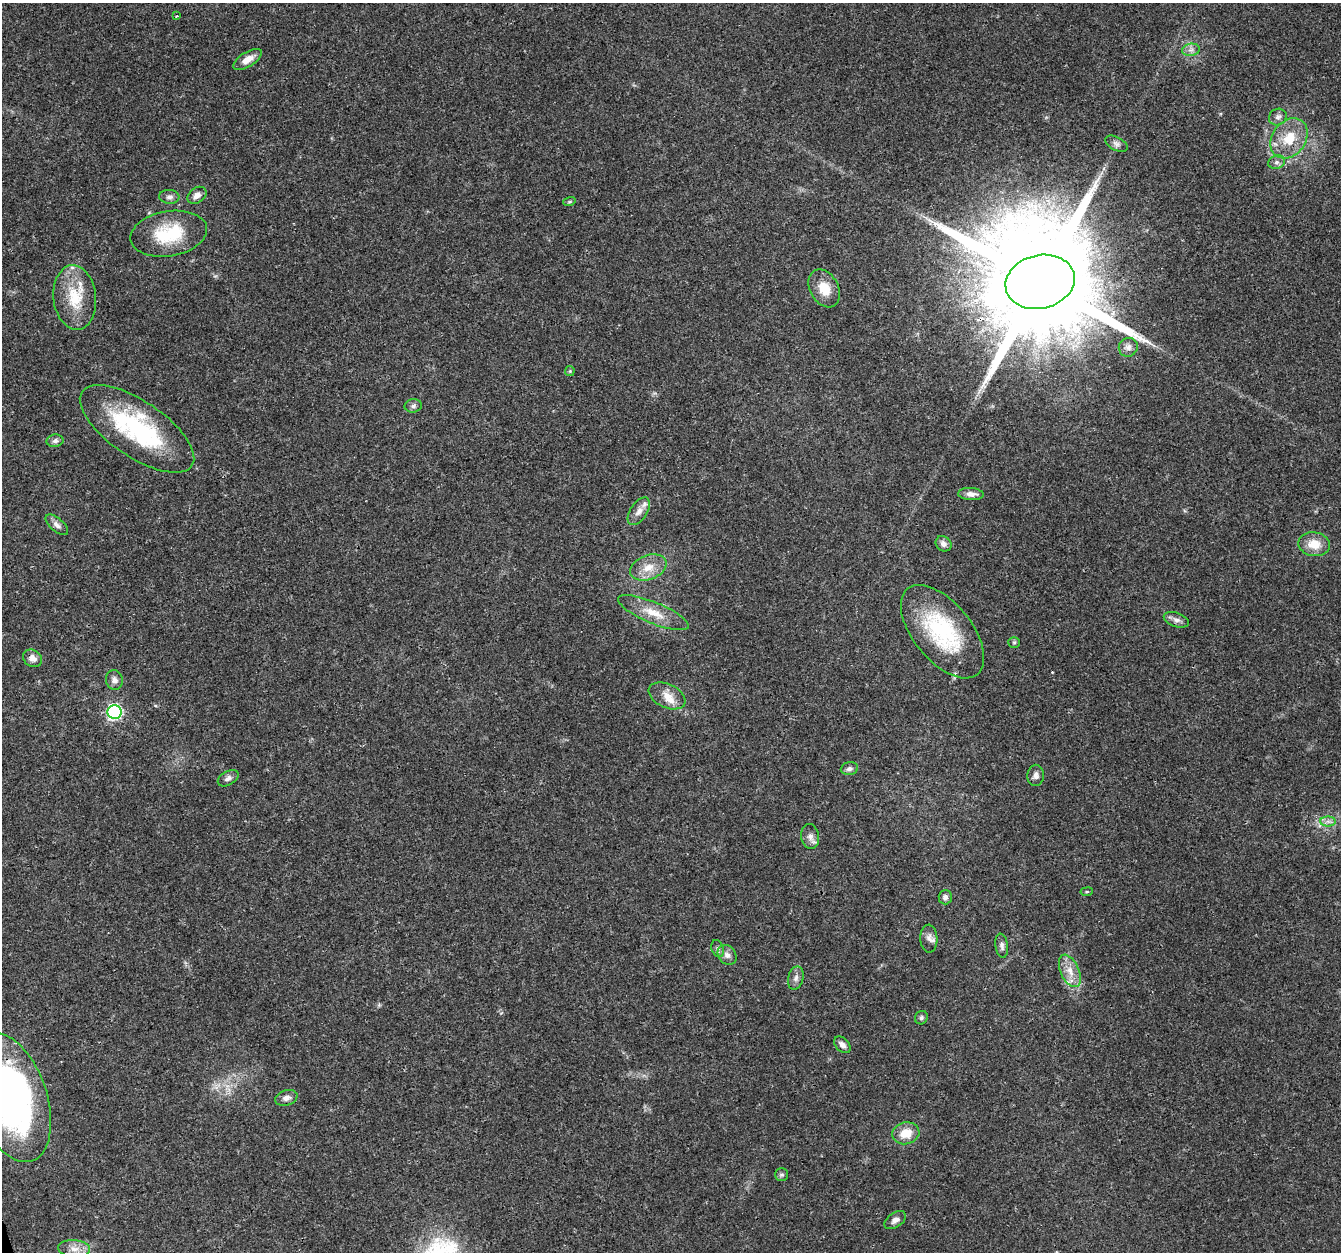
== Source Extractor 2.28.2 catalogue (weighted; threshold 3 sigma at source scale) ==
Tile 7 of 4 x 4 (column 3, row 2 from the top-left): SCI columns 2680-4018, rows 2618-3867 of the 5358 x 5181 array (HDU 1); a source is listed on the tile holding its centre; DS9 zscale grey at full resolution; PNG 1343 x 1254 px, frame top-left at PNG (2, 3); each listed source drawn as its Kron ellipse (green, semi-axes under 4 px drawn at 4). Shown black and unused: <1% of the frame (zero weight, under 3 of 4 exposures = <1% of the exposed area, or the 3 px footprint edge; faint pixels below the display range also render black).
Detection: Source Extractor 2.28.2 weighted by HDU 2 'WHT'; one run over the whole footprint, this tile lists its part. Background 0.0264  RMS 0.002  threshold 0.0088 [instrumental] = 3 sigma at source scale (4.5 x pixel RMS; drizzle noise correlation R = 1.50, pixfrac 1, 0.0396/0.0396 arcsec/px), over >= 5 px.
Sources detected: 56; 1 cosmic-ray / hot-pixel residue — neither listed nor drawn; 1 inside a brighter listed object's ellipse — not listed separately; the other 54 listed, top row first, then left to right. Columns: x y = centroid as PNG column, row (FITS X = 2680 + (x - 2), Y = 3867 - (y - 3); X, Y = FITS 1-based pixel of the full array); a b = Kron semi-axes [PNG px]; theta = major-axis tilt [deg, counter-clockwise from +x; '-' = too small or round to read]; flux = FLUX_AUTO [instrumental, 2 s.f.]
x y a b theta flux
177 16 3 3 - 0.66
1191 50 9 6 8 0.8
248 59 16 7 31 1.9
1278 117 9 8 - 0.81
1289 138 22 16 54 5.6
1116 144 12 6 -27 0.78
1277 162 8 6 15 0.7
197 195 10 7 36 1.3
169 197 10 7 -6 0.84
569 202 6 4 18 0.26
169 234 39 22 10 10
1040 282 35 26 13 8000
824 288 20 14 -61 3.8
75 298 32 21 -84 7.7
1128 347 10 9 - 0.88
570 371 5 5 - 0.28
413 406 8 6 9 0.61
137 429 66 28 -34 25
55 441 8 6 10 0.63
971 494 12 6 -3 1.2
639 511 16 8 57 1.5
57 525 14 6 -41 1
943 544 8 7 - 0.84
1314 544 16 12 -8 3.2
648 567 19 12 21 3.1
653 613 38 10 -22 4.2
1176 620 13 7 -18 0.92
942 632 55 29 -51 20
1014 642 6 5 - 0.35
32 658 10 8 -30 1.3
114 680 10 8 -78 0.94
667 696 19 12 -25 2.7
115 712 7 7 - 35
849 769 9 6 10 0.69
1036 775 10 8 89 0.89
228 778 11 6 30 0.8
1328 821 8 5 0 0.6
810 836 12 9 -81 1.2
1087 892 6 3 8 0.21
945 897 7 6 - 0.76
929 939 14 8 -88 1.2
1002 946 12 6 -82 0.74
718 948 8 6 -70 0.51
727 955 11 8 -53 1
1070 971 17 9 -66 2.4
796 978 12 7 76 0.97
921 1018 7 6 - 0.48
842 1045 10 6 -46 0.92
10 1097 67 36 -71 68
286 1098 11 7 19 1.1
906 1133 14 11 13 3.4
782 1175 6 6 - 0.44
895 1220 12 7 34 1
74 1249 16 8 -5 1.7
Overlapping masked pixels (flux is a lower limit): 2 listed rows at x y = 1040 282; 32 658
Isophote crosses this tile's border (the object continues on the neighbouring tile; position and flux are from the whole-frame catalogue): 1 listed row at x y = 10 1097